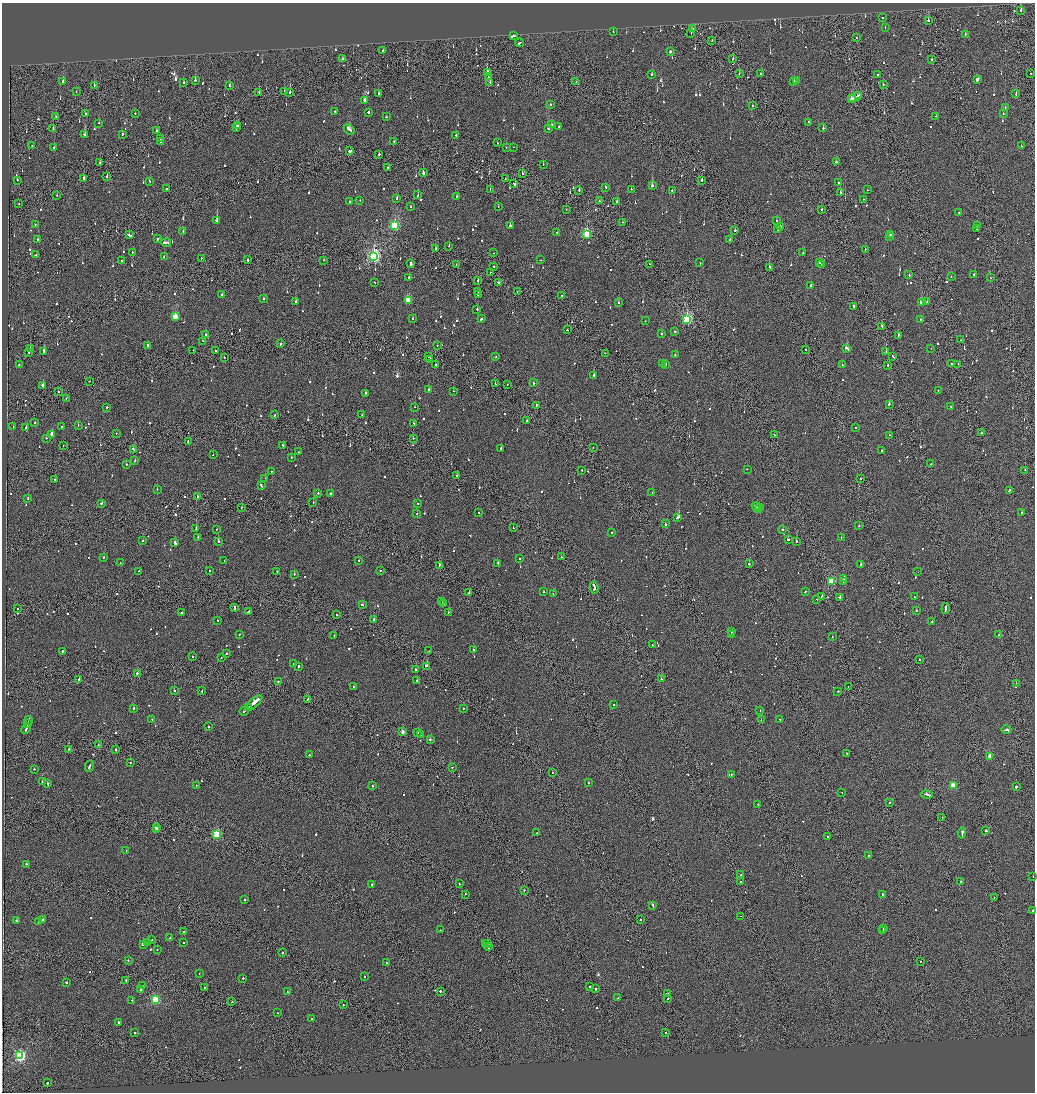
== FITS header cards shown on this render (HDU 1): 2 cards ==
NAXIS1  =                 2065
NAXIS2  =                 2180

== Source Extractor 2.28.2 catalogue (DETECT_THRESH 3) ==
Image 2065 x 2180 px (HDU 1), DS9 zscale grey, zoomed out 1/2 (1 PNG px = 2 x 2 image px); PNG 1037 x 1094 px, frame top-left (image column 1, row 2179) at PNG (2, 3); each listed source drawn as its Kron ellipse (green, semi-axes under 4 px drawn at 4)
Background -0.115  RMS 0.067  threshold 0.2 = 3 sigma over >= 5 px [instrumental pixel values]
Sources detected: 1101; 56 cannot appear on this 1/2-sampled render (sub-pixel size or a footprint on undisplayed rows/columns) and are neither listed nor drawn; of the other 1045, the 500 brightest by FLUX_AUTO listed and drawn (545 fainter detections omitted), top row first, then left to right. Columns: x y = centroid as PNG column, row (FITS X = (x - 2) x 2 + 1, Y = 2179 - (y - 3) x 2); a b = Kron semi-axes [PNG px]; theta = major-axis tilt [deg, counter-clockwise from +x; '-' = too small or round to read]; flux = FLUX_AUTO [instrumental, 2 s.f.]
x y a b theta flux
1021 11 2 1 - 76
882 18 2 2 - 96
928 20 3 2 - 140
885 27 2 2 - 160
693 29 2 2 - 100
613 32 2 2 - 270
691 33 2 1 - 90
965 34 2 2 - 79
513 36 4 2 - 610
856 38 2 2 - 71
712 41 2 1 - 92
519 43 4 2 - 310
383 51 2 2 - 160
670 51 2 2 - 930
733 58 2 1 - 77
342 59 2 2 - 84
932 60 2 2 - 180
487 72 2 2 - 320
761 73 2 1 - 78
1031 73 2 1 - 77
652 74 2 2 - 170
739 74 2 2 - 83
877 75 2 2 - 230
488 77 2 2 - 170
195 80 2 2 - 230
977 80 3 2 - 94
794 81 3 2 - 130
796 81 3 2 - 140
63 82 2 2 - 220
183 82 2 2 - 91
490 82 2 2 - 69
576 82 2 1 - 170
883 84 2 2 - 72
94 85 2 2 - 120
229 85 2 2 - 130
76 92 2 2 - 70
259 92 2 1 - 130
284 92 2 2 - 770
290 92 2 2 - 740
378 93 2 2 - 77
1016 94 2 1 - 90
859 95 3 2 - 420
855 97 7 2 26 500
851 99 3 2 - 170
365 100 3 2 - 240
551 105 2 2 - 69
752 106 2 1 - 140
1005 108 2 2 - 69
335 111 2 2 - 92
369 112 2 2 - 460
85 113 2 2 - 230
135 113 2 2 - 81
1003 114 2 2 - 79
936 116 2 2 - 68
56 117 2 1 - 76
386 117 2 2 - 230
808 122 2 2 - 110
99 123 2 2 - 99
552 125 2 2 - 80
238 126 2 2 - 110
558 126 2 2 - 78
53 128 2 1 - 140
237 128 3 2 - 210
548 128 2 2 - 680
823 128 2 2 - 220
156 130 2 1 - 99
349 130 6 2 -47 990
85 134 3 2 - 180
122 134 3 2 - 110
456 135 2 2 - 83
160 138 2 1 - 82
394 141 2 2 - 110
161 142 2 1 - 79
497 143 2 2 - 140
32 146 2 2 - 86
1021 146 2 2 - 84
514 147 2 1 - 72
54 148 2 2 - 67
506 148 2 2 - 76
350 151 4 2 - 190
379 154 2 2 - 270
100 162 2 2 - 68
836 162 2 2 - 440
543 165 2 1 - 89
388 167 2 2 - 170
423 173 2 2 - 1200
522 173 2 2 - 86
107 176 2 2 - 120
84 178 2 2 - 400
505 179 2 2 - 210
17 180 2 2 - 150
702 180 2 1 - 620
150 181 2 2 - 210
838 183 2 2 - 160
514 184 2 1 - 480
652 186 2 2 - 470
606 188 2 2 - 110
167 189 2 1 - 100
490 189 2 2 - 70
631 189 2 2 - 100
867 190 2 2 - 160
579 191 2 2 - 100
672 191 3 2 - 100
840 193 2 2 - 110
57 195 2 1 - 120
418 195 2 2 - 140
457 196 2 2 - 89
396 198 2 2 - 140
863 199 2 2 - 78
360 200 2 2 - 71
599 201 2 2 - 220
349 202 2 2 - 68
617 202 2 2 - 140
19 204 2 2 - 72
411 206 2 2 - 78
498 206 2 1 - 72
822 209 2 2 - 110
566 210 2 1 - 73
959 212 2 2 - 220
217 220 2 2 - 930
776 221 2 2 - 71
623 222 2 1 - 170
35 224 2 2 - 80
978 225 2 1 - 77
395 226 3 3 - 1200
510 226 2 2 - 490
780 227 2 2 - 520
977 228 2 2 - 110
777 229 2 1 - 160
735 230 2 2 - 430
183 232 2 1 - 77
557 232 2 2 - 150
129 235 4 2 - 360
587 235 3 3 - 1200
890 235 2 2 - 640
889 237 2 2 - 1300
157 239 2 2 - 320
38 240 2 2 - 520
729 240 2 2 - 86
166 242 5 2 - 660
449 246 2 2 - 72
435 248 2 2 - 150
865 249 2 1 - 70
132 252 2 2 - 120
494 253 2 2 - 76
803 253 2 2 - 71
36 255 2 2 - 260
374 256 4 3 - 2900
164 257 2 2 - 100
201 258 2 2 - 100
248 260 2 1 - 190
324 260 2 2 - 120
540 260 2 1 - 130
122 261 3 2 - 130
700 263 2 2 - 70
820 263 2 2 - 74
411 264 3 2 - 910
456 264 2 1 - 72
649 264 2 1 - 87
822 264 2 1 - 95
494 266 2 2 - 120
770 267 4 2 - 330
490 272 2 2 - 73
974 274 3 2 - 300
909 275 2 2 - 68
409 277 2 2 - 150
951 277 2 2 - 69
990 278 2 1 - 89
478 281 2 2 - 150
375 283 2 2 - 150
498 283 3 2 - 150
811 285 2 2 - 410
517 291 2 2 - 130
478 292 2 1 - 220
222 294 2 2 - 71
478 294 4 2 - 450
562 295 2 2 - 150
264 299 2 2 - 160
408 300 3 3 - 590
295 301 2 2 - 120
927 302 2 2 - 89
618 303 2 2 - 78
921 303 3 2 - 960
854 307 3 2 - 540
477 309 2 2 - 140
175 317 3 3 - 470
412 318 2 2 - 81
482 319 2 1 - 150
687 319 3 3 - 1800
920 319 2 2 - 230
645 321 2 2 - 81
882 327 2 1 - 120
567 330 2 2 - 100
675 331 2 2 - 240
661 334 2 2 - 270
205 335 2 2 - 82
898 335 2 2 - 210
961 340 2 2 - 110
203 341 2 2 - 110
281 344 2 2 - 250
147 345 2 2 - 210
437 345 2 1 - 72
30 348 2 1 - 96
931 348 2 1 - 89
847 349 4 2 - 330
193 350 2 2 - 68
806 350 2 1 - 120
44 351 2 2 - 550
215 351 2 2 - 170
29 352 2 2 - 81
886 352 2 1 - 100
605 353 2 2 - 110
675 355 2 2 - 160
224 357 2 2 - 110
428 357 2 1 - 73
496 357 2 2 - 160
893 357 3 2 - 190
430 359 2 2 - 170
662 363 2 2 - 75
951 363 2 1 - 230
19 364 2 2 - 110
665 364 3 2 - 160
958 364 2 1 - 110
435 365 3 1 - 110
842 365 2 2 - 120
888 366 2 2 - 160
594 375 2 2 - 610
89 381 2 1 - 81
533 383 2 2 - 100
495 384 2 1 - 120
507 384 2 2 - 150
42 385 2 2 - 450
428 389 2 2 - 340
938 390 2 2 - 81
59 391 2 1 - 240
453 391 2 2 - 100
365 393 2 2 - 420
66 399 2 2 - 130
889 404 2 2 - 140
536 405 3 2 - 150
107 407 2 2 - 110
415 407 2 2 - 130
951 407 2 1 - 72
275 415 3 2 - 73
362 415 2 2 - 260
527 420 4 2 - 150
35 423 2 2 - 130
414 423 2 2 - 470
78 425 2 2 - 73
13 427 2 2 - 80
26 427 2 2 - 890
61 427 2 1 - 68
855 428 2 2 - 100
116 433 2 2 - 99
981 433 2 1 - 93
52 434 4 2 - 1000
774 435 2 2 - 170
889 435 2 2 - 75
46 438 2 2 - 130
413 438 2 2 - 110
188 442 3 2 - 210
63 445 2 2 - 68
283 445 4 2 - 270
593 447 2 2 - 130
501 448 3 2 - 310
133 449 3 2 - 140
881 451 2 2 - 110
299 452 2 2 - 70
213 455 2 2 - 97
291 457 2 2 - 150
135 461 2 1 - 150
931 463 2 2 - 110
126 464 2 2 - 130
747 469 2 2 - 70
582 470 2 2 - 72
1025 470 2 1 - 130
271 471 2 2 - 81
457 476 2 1 - 190
265 478 2 2 - 67
860 478 2 1 - 81
54 479 2 2 - 88
261 485 3 2 - 250
157 490 2 2 - 80
1009 490 2 2 - 190
652 492 2 2 - 73
318 493 2 2 - 240
330 493 2 2 - 96
197 496 2 2 - 100
28 499 2 2 - 80
101 503 2 2 - 180
313 503 2 2 - 110
417 503 2 2 - 78
756 506 4 2 - 320
241 507 2 1 - 79
759 507 2 2 - 120
759 510 2 2 - 120
1021 512 2 2 - 120
478 513 2 2 - 79
417 514 2 1 - 97
678 517 4 2 - 500
665 524 2 2 - 150
859 525 2 1 - 98
513 528 2 1 - 130
196 529 2 2 - 260
217 529 2 2 - 76
783 529 3 2 - 160
612 533 2 2 - 83
198 537 2 1 - 99
841 537 2 2 - 74
788 540 2 2 - 240
142 541 2 2 - 130
218 541 2 2 - 180
796 541 2 2 - 94
175 543 4 2 - 270
103 557 2 2 - 320
561 557 2 1 - 74
520 558 2 2 - 70
224 560 2 1 - 190
358 561 2 2 - 73
120 563 2 2 - 68
498 563 2 2 - 110
749 564 2 1 - 650
861 564 2 2 - 190
439 565 2 2 - 420
380 570 2 2 - 120
139 571 2 1 - 79
209 571 2 2 - 67
277 571 2 2 - 88
918 572 2 1 - 69
294 574 2 2 - 87
844 579 2 2 - 520
831 581 3 3 - 590
843 581 2 1 - 170
594 587 6 2 -80 1100
806 591 3 2 - 180
544 592 2 1 - 140
469 593 2 1 - 76
553 594 2 1 - 69
822 597 2 2 - 77
839 597 3 2 - 740
914 597 2 2 - 70
817 599 2 2 - 420
442 602 2 1 - 320
444 604 2 2 - 130
362 605 2 2 - 130
235 607 3 2 - 180
946 608 5 2 - 310
17 609 2 1 - 76
916 611 2 2 - 96
248 612 4 2 - 220
181 613 2 2 - 83
448 613 2 2 - 180
337 614 2 1 - 74
374 619 2 2 - 160
218 620 2 2 - 96
932 622 2 2 - 74
732 632 2 1 - 120
239 634 2 2 - 130
731 634 4 2 - 200
998 635 2 2 - 75
334 636 2 2 - 77
832 636 2 2 - 130
652 645 2 2 - 130
473 650 2 2 - 170
62 651 2 2 - 150
429 651 2 1 - 120
226 653 2 2 - 250
192 657 2 2 - 82
221 658 2 2 - 83
919 659 2 2 - 75
294 664 2 2 - 69
298 666 2 2 - 150
427 666 2 2 - 330
416 670 2 2 - 330
137 673 2 2 - 140
661 679 2 2 - 90
79 680 2 1 - 77
278 681 2 1 - 91
417 681 2 2 - 110
1016 683 2 1 - 84
353 686 2 2 - 93
848 686 2 2 - 74
174 691 2 2 - 93
202 691 2 2 - 170
838 691 2 2 - 170
307 699 2 2 - 770
254 702 10 2 42 940
614 704 2 2 - 69
249 707 4 2 - 240
134 708 2 2 - 300
463 708 2 2 - 78
244 711 5 2 - 390
760 711 2 2 - 100
152 719 2 2 - 86
780 719 2 2 - 120
28 720 4 2 - 270
761 720 2 1 - 67
27 724 4 2 - 270
209 727 2 2 - 270
26 729 6 2 63 320
1006 730 5 2 - 470
403 732 2 2 - 120
418 733 2 2 - 84
421 734 2 2 - 200
430 740 2 2 - 200
98 745 2 1 - 78
69 749 2 1 - 75
115 749 2 2 - 130
847 753 2 2 - 140
309 755 2 2 - 120
990 756 3 2 - 230
130 763 2 1 - 330
89 766 6 2 66 280
452 767 2 1 - 120
34 769 2 2 - 78
552 772 2 2 - 84
731 774 2 2 - 130
43 781 3 2 - 200
48 783 2 2 - 200
588 783 2 2 - 250
196 785 2 2 - 87
372 786 2 2 - 130
953 786 3 3 - 510
1016 786 2 2 - 960
842 792 2 1 - 85
927 794 6 2 -10 580
890 802 2 2 - 69
758 804 2 2 - 86
942 817 2 1 - 94
156 828 2 2 - 180
157 829 2 2 - 130
986 830 2 2 - 130
536 833 2 2 - 88
962 833 6 2 84 450
217 834 3 3 - 790
827 837 2 2 - 170
126 851 2 2 - 210
868 855 2 2 - 120
26 864 2 2 - 110
740 875 2 2 - 69
1033 876 2 1 - 73
740 881 2 1 - 74
961 882 2 2 - 110
459 884 2 2 - 73
372 885 2 1 - 220
524 890 2 2 - 100
465 894 2 2 - 80
882 895 2 2 - 140
994 898 2 1 - 91
245 900 2 2 - 150
653 905 4 2 - 520
1033 910 2 1 - 630
741 916 2 1 - 290
42 919 2 2 - 120
640 919 2 2 - 89
17 921 2 2 - 130
39 922 3 2 - 170
883 928 2 2 - 120
440 930 2 2 - 200
883 930 3 2 - 150
183 932 2 2 - 120
170 938 2 2 - 95
152 940 2 2 - 75
147 942 2 2 - 200
183 943 2 2 - 70
485 943 2 2 - 340
488 943 2 2 - 200
143 944 2 2 - 2700
488 947 2 2 - 540
157 950 2 2 - 77
282 952 2 2 - 740
128 960 2 2 - 390
920 961 2 1 - 120
386 963 2 1 - 70
199 974 2 2 - 70
364 976 2 2 - 84
243 978 2 2 - 150
126 980 2 2 - 230
66 982 2 2 - 92
142 986 2 2 - 680
205 987 2 2 - 110
589 987 2 1 - 68
141 989 2 2 - 130
595 989 2 1 - 3100
287 991 2 2 - 150
440 991 2 2 - 250
667 993 2 1 - 220
618 998 3 2 - 180
668 998 3 1 - 180
155 999 3 3 - 1100
132 1000 2 2 - 68
232 1002 2 2 - 75
343 1005 2 2 - 91
277 1013 2 1 - 78
312 1018 2 2 - 75
119 1023 3 2 - 280
666 1032 2 2 - 89
135 1033 2 2 - 92
20 1056 4 3 - 2300
47 1083 2 2 - 140
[545 fainter detections neither listed nor drawn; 56 sub-pixel or undisplayed-footprint detections neither listed nor drawn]